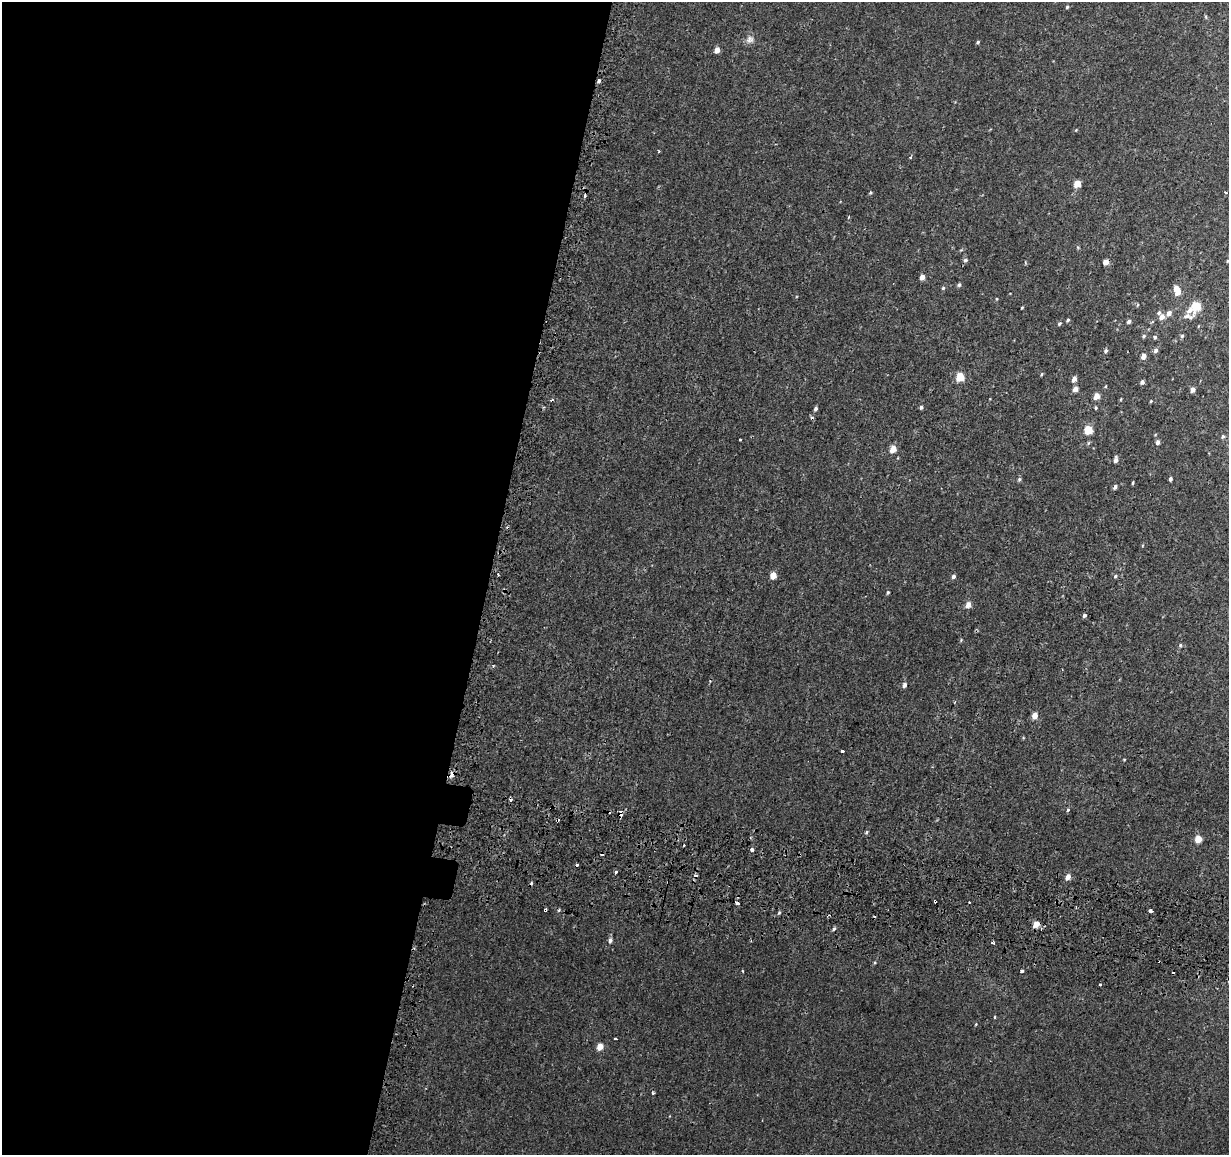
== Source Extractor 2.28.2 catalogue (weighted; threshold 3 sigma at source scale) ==
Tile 5 of 4 x 4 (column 1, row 2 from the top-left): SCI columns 39-1265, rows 2573-3725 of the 4987 x 5206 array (HDU 1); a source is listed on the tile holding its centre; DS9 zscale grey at full resolution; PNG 1231 x 1157 px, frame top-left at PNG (2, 2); no overlay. Shown black and unused: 40% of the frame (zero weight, under 2 of 3 exposures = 3% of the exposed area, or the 3 px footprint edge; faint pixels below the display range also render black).
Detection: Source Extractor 2.28.2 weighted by HDU 2 'WHT'; one run over the whole footprint, this tile lists its part. Background 6.83e-04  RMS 0.0025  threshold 0.0114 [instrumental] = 3 sigma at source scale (4.5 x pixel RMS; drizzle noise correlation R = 1.50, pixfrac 1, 0.0396/0.0396 arcsec/px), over >= 5 px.
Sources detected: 116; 16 cosmic-ray / hot-pixel residue — not listed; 3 inside a brighter listed object's ellipse — not listed separately; the other 97 listed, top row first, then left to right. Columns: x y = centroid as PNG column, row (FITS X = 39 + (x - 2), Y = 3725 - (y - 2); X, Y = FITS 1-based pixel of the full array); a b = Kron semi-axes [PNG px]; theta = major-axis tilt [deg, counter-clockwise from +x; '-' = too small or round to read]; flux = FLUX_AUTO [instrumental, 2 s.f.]
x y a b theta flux
1067 7 4 4 - 0.35
1206 17 6 3 -72 0.28
750 39 12 10 41 1.3
978 42 4 3 - 0.35
717 50 5 4 - 2
598 81 4 3 - 0.66
1076 130 4 3 - 0.19
658 151 4 2 - 0.22
910 157 4 3 - 0.26
1077 184 5 4 - 4.3
1226 192 3 2 - 0.39
870 193 5 4 - 0.3
584 196 4 3 - 3.5
848 217 4 3 - 0.25
1078 247 5 3 - 0.22
965 260 6 5 - 0.63
1228 261 5 3 - 0.23
1106 262 5 4 - 2.1
922 277 4 4 - 1.9
959 285 5 4 - 0.48
943 288 4 4 - 0.36
1178 291 6 5 - 3.3
1137 305 5 3 - 0.23
1196 306 6 5 - 9.9
1022 308 3 2 - 0.23
1169 313 6 5 - 1.3
1188 316 17 8 2 1.7
1162 317 6 5 - 1.8
1068 320 4 3 - 0.43
1129 321 4 4 - 0.68
1152 322 6 3 19 0.25
1059 324 5 4 - 0.42
1144 336 5 4 - 0.4
1182 336 5 5 - 0.43
1155 337 5 5 - 0.48
1156 350 6 5 - 0.81
1106 351 6 5 - 0.54
1143 356 5 4 - 1.6
1042 374 5 3 - 0.29
960 377 5 5 - 7
1074 379 5 4 - 1.5
1142 382 4 4 - 0.84
1105 386 4 3 - 0.26
1075 389 5 4 - 1.6
1192 390 4 4 - 1.5
1097 396 5 4 - 2.6
1121 399 5 3 - 0.2
1151 401 4 4 - 0.24
921 407 5 4 - 0.52
1096 408 4 3 - 0.3
1088 430 5 5 - 8.2
1223 436 5 5 - 0.46
740 439 3 3 - 0.35
1157 442 5 4 - 1
893 449 5 4 - 3.8
1116 460 6 4 82 1.1
1019 479 6 4 51 0.41
1171 479 4 3 - 0.55
1133 483 3 2 - 0.29
1115 487 5 4 - 0.71
773 575 5 4 - 3.5
953 576 5 4 - 0.74
1115 576 5 4 - 0.43
888 592 5 4 - 0.36
968 605 6 5 - 2
1084 615 4 3 - 0.64
961 640 5 4 - 0.25
1180 645 5 5 - 0.35
904 685 5 4 - 0.86
1035 716 5 4 - 2.6
842 751 3 3 - 0.93
1124 760 3 3 - 0.19
452 774 4 3 - 8.1
1068 810 5 4 - 0.31
621 813 5 3 - 2.7
866 832 5 4 - 0.3
1198 839 5 4 - 4
684 846 3 3 - 0.73
752 850 3 3 - 1.5
616 871 3 3 - 1.5
1068 877 5 4 - 2.4
935 901 3 3 - 1.7
737 903 4 4 - 2.1
545 910 3 3 - 1.3
1150 911 4 3 - 2.1
779 913 5 4 - 0.37
1036 924 5 4 - 2.9
833 929 4 4 - 0.55
610 940 6 5 - 0.89
993 943 4 3 - 1.1
875 962 4 4 - 0.26
743 971 4 2 - 0.19
1022 971 4 3 - 0.99
995 1017 4 3 - 0.22
976 1024 4 3 - 0.2
615 1039 3 2 - 0.35
600 1047 5 4 - 3.4
Overlapping masked pixels (flux is a lower limit): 8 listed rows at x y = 598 81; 1106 262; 452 774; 621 813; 935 901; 737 903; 545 910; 1036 924